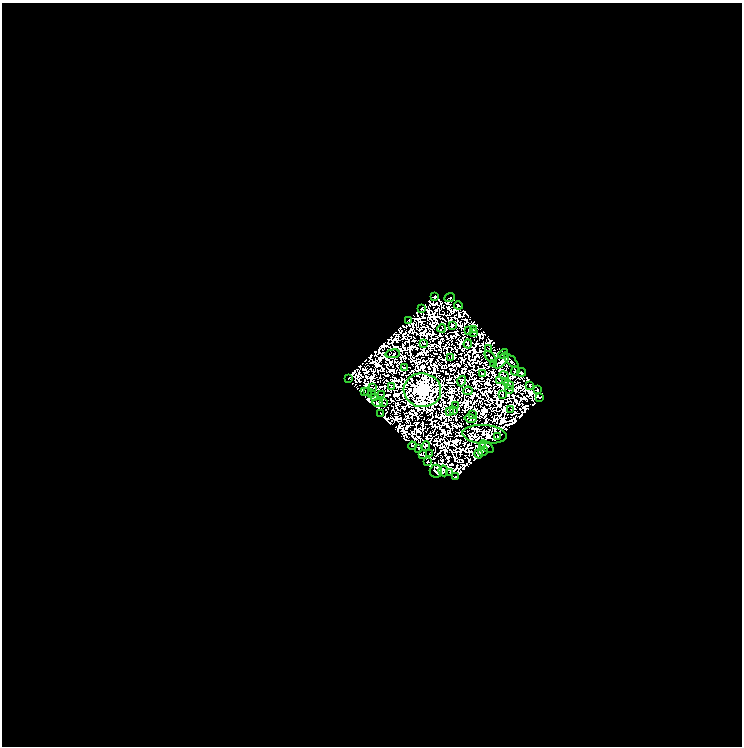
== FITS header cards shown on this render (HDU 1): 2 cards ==
NAXIS1  =                  740
NAXIS2  =                  744

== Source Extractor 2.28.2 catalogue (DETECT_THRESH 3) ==
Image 740 x 744 px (HDU 1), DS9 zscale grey, 1 PNG px = 1 image px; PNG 744 x 748 px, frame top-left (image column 1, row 744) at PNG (2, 3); each listed source drawn as its Kron ellipse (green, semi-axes under 4 px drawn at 4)
Background 0.0601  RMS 1.4e-05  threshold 4.28e-05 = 3 sigma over >= 5 px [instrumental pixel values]
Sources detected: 152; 83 with non-positive FLUX_AUTO (blend fragments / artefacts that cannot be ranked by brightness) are neither listed nor drawn; the other 69 listed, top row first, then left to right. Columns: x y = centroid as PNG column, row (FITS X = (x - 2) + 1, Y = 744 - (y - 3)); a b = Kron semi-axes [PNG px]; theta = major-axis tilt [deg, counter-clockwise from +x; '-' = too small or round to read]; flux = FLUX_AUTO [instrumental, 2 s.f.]
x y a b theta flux
435 296 4 3 - 2.5
450 298 5 4 - 0.018
458 305 4 3 - 2.1
421 308 3 2 - 1.1
408 321 3 3 - 0.1
452 325 4 3 - 0.096
442 328 4 2 - 0.041
474 330 3 2 - 0.42
469 331 2 2 - 0.56
474 333 2 2 - 0.63
423 343 2 2 - 0.93
468 344 4 2 - 0.87
489 348 2 2 - 0.34
393 354 7 2 7 1.3
503 354 5 2 - 0.086
451 357 3 2 - 0.71
490 357 7 2 -48 0.79
501 360 10 5 47 1.6
511 361 9 3 -44 3.2
494 363 4 3 - 0.46
404 368 2 2 - 0.16
515 371 4 3 - 0.42
522 372 4 3 - 4.2
482 374 4 3 - 0.71
504 376 5 2 - 0.19
349 378 3 2 - 0.53
500 380 4 2 - 1.1
462 381 5 2 - 0.57
505 382 3 2 - 0.73
509 385 5 4 - 1.2
391 386 4 2 - 0.97
530 386 2 2 - 1.1
373 387 3 2 - 0.48
422 390 19 17 -6 1200
509 390 4 2 - 0.04
538 390 3 3 - 1.3
468 391 4 3 - 0.29
364 392 4 2 - 0.16
368 392 2 2 - 0.16
371 394 3 2 - 2
381 394 2 2 - 0.46
502 394 2 2 - 0.51
375 398 2 2 - 1.1
540 398 3 2 - 0.52
378 403 5 3 - 0.048
384 403 2 2 - 0.34
455 405 3 2 - 0.18
511 410 3 2 - 0.16
449 411 4 2 - 0.32
454 411 3 2 - 0.72
380 414 2 2 - 0.82
472 414 2 2 - 0.046
471 418 6 3 -13 0.9
485 435 22 9 -4 11
498 437 3 2 - 0.96
482 445 4 2 - 0.29
412 446 4 2 - 0.17
426 446 5 2 - 0.11
486 446 8 4 -37 1.2
419 448 3 2 - 0.13
483 451 5 3 - 0.8
430 454 3 2 - 0.16
478 454 4 4 - 2
423 455 4 2 - 0.35
427 462 4 2 - 1.4
436 471 6 6 - 6.1
443 471 5 4 - 1
449 472 3 2 - 0.4
456 477 3 2 - 0.6
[83 non-positive-flux detections neither listed nor drawn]